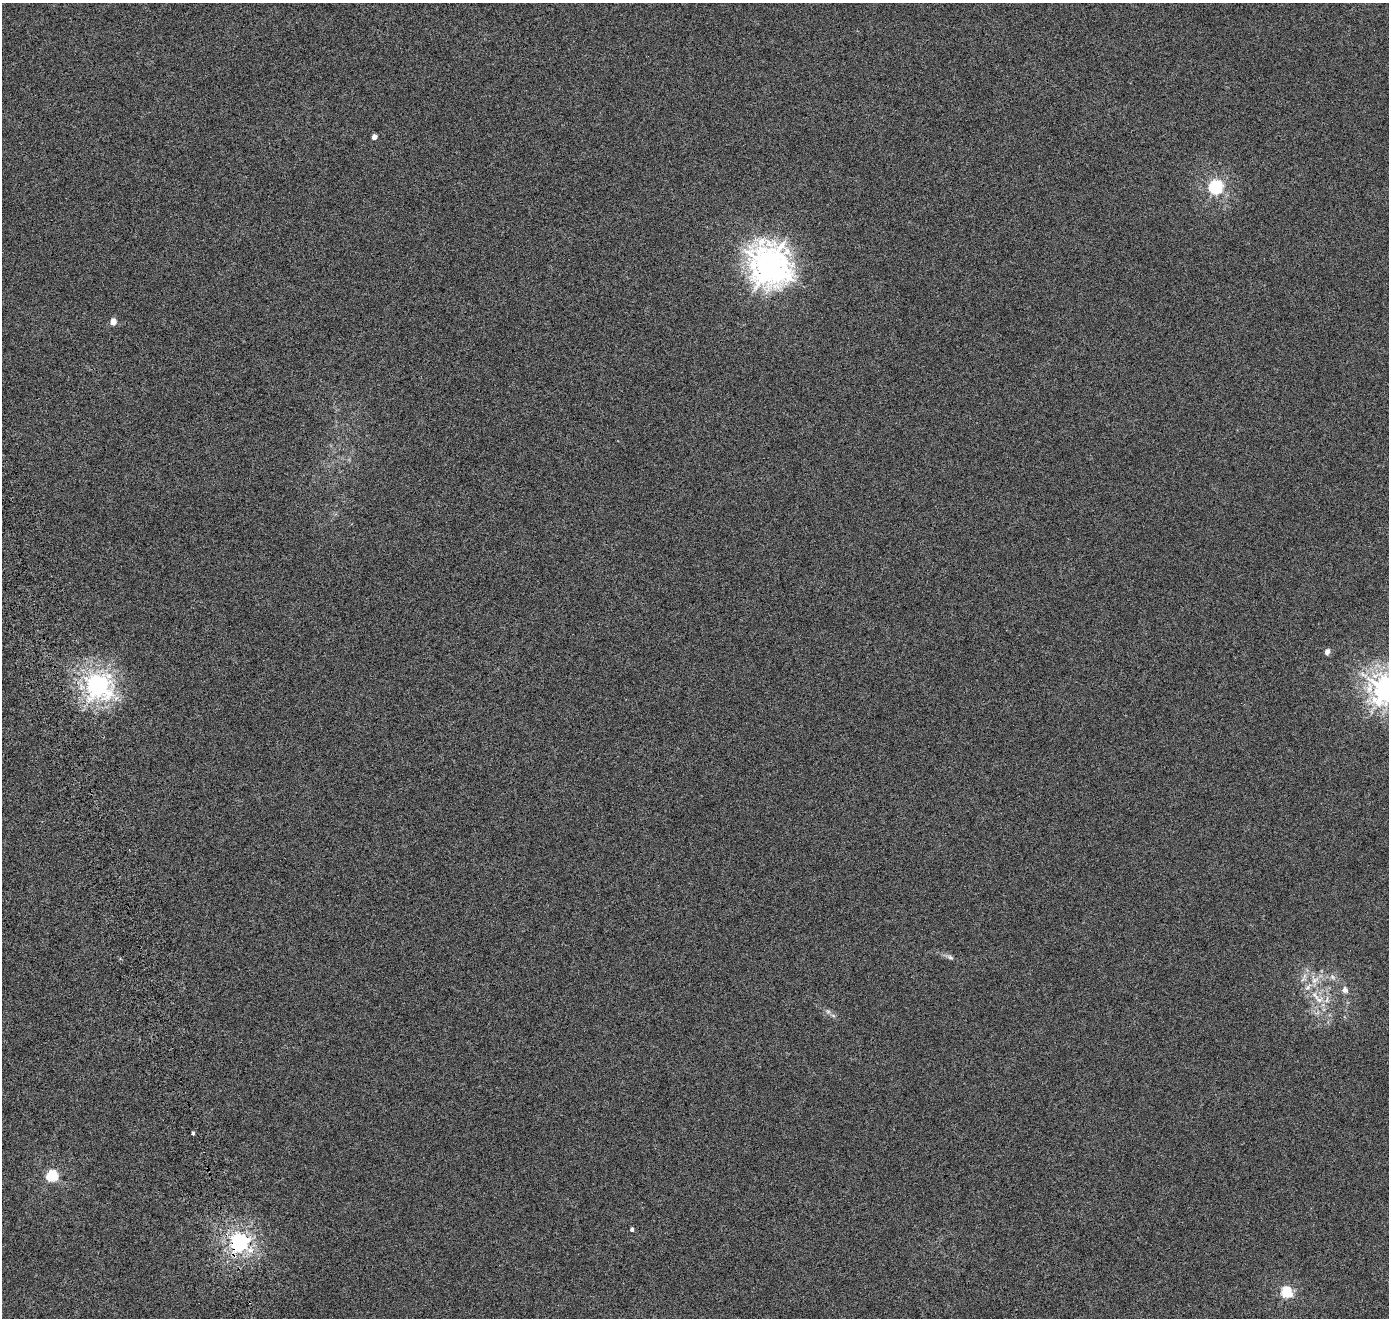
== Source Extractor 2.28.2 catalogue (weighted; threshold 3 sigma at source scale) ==
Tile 7 of 4 x 4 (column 3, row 2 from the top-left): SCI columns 2926-4312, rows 2838-4153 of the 5840 x 5638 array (HDU 1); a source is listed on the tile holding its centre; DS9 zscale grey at full resolution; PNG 1391 x 1320 px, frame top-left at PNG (2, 3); no overlay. Shown black and unused: <1% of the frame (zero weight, under 4 of 8 exposures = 7% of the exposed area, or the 3 px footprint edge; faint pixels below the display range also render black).
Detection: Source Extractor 2.28.2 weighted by HDU 2 'WHT'; one run over the whole footprint, this tile lists its part. Background 3.17e-06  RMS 0.0016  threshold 0.00671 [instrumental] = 3 sigma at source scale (4.09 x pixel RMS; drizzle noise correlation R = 1.36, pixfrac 0.8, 0.0396/0.0396 arcsec/px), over >= 5 px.
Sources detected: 18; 1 too faint to see at this stretch — not listed; the other 17 listed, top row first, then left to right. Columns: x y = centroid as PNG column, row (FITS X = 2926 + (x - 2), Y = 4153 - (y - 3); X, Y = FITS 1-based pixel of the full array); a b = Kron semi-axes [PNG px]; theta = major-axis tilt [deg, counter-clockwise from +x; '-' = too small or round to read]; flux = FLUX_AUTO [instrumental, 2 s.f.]
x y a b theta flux
374 137 4 4 - 0.8
1215 187 6 6 - 22
769 265 14 13 - 170
113 322 5 5 - 1.2
1327 652 8 6 69 0.4
97 686 8 8 - 77
1385 689 10 9 - 110
950 957 8 6 -18 0.29
1303 979 7 4 20 0.24
1315 980 12 7 34 0.87
1345 990 8 7 - 0.5
1319 1000 10 6 -30 0.66
193 1133 4 3 - 0.55
52 1176 6 5 - 11
632 1229 4 3 - 0.31
239 1242 7 6 - 47
1286 1292 5 5 - 11
Overlapping masked pixels (flux is a lower limit): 1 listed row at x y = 239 1242
Isophote crosses this tile's border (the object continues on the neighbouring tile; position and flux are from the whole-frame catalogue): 1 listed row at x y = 1385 689